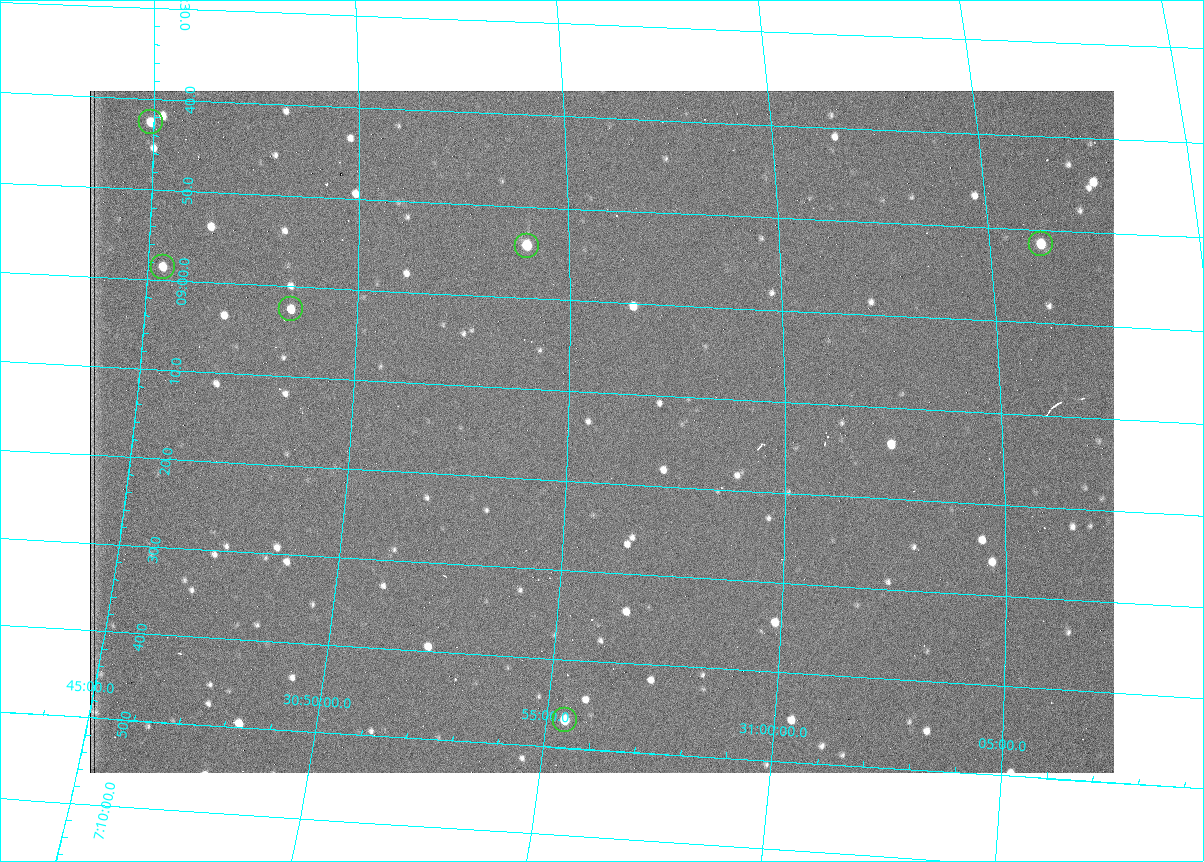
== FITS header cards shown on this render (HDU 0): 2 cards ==
NAXIS1  =                 1024 /fastest changing axis
NAXIS2  =                  682 /next to fastest changing axis

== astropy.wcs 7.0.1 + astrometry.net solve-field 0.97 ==
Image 1024 x 682 px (HDU 0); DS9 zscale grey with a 90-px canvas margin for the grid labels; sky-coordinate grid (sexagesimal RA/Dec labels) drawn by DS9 from the SOLVED WCS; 6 Tycho-2 reference stars matched to detected sources circled (green)
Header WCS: RA---TAN/DEC--TAN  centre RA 07:09:15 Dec +30:56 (107.31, +30.93 deg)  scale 1.44 arcsec/px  FOV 24.5' x 16.3'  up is -93 deg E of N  parity flipped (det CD > 0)
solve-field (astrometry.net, Tycho-2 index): VERIFIED the header's WCS against the Tycho-2 star catalogue (6 matches, 0 conflicts) and refined it, rather than solving blind
Solved WCS: RA---TAN-SIP/DEC--TAN-SIP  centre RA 07:09:14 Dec +30:56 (107.31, +30.93 deg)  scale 1.38 x 1.43 arcsec/px (non-square pixels)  FOV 23.6' x 16.2'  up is -91 deg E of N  parity flipped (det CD > 0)
The solver's refit moves the header's centre by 13 arcsec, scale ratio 0.9637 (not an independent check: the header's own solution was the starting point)
Tycho-2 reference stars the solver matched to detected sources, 6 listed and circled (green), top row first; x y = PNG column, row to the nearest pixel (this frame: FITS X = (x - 90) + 1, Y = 682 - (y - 91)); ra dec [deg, ICRS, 3 dp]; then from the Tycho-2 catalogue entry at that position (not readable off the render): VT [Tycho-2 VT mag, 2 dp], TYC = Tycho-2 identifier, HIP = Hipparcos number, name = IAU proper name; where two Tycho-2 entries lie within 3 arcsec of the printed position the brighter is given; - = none
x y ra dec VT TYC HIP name
151 122 107.177 +30.749 11.91 2438-477-1 - -
1041 244 107.215 +31.104 11.64 2438-821-1 - -
527 246 107.226 +30.900 10.76 2438-883-1 - -
163 267 107.244 +30.756 12.13 2438-718-1 - -
291 309 107.261 +30.807 12.26 2438-856-1 - -
565 720 107.445 +30.924 11.38 2438-1056-1 - -